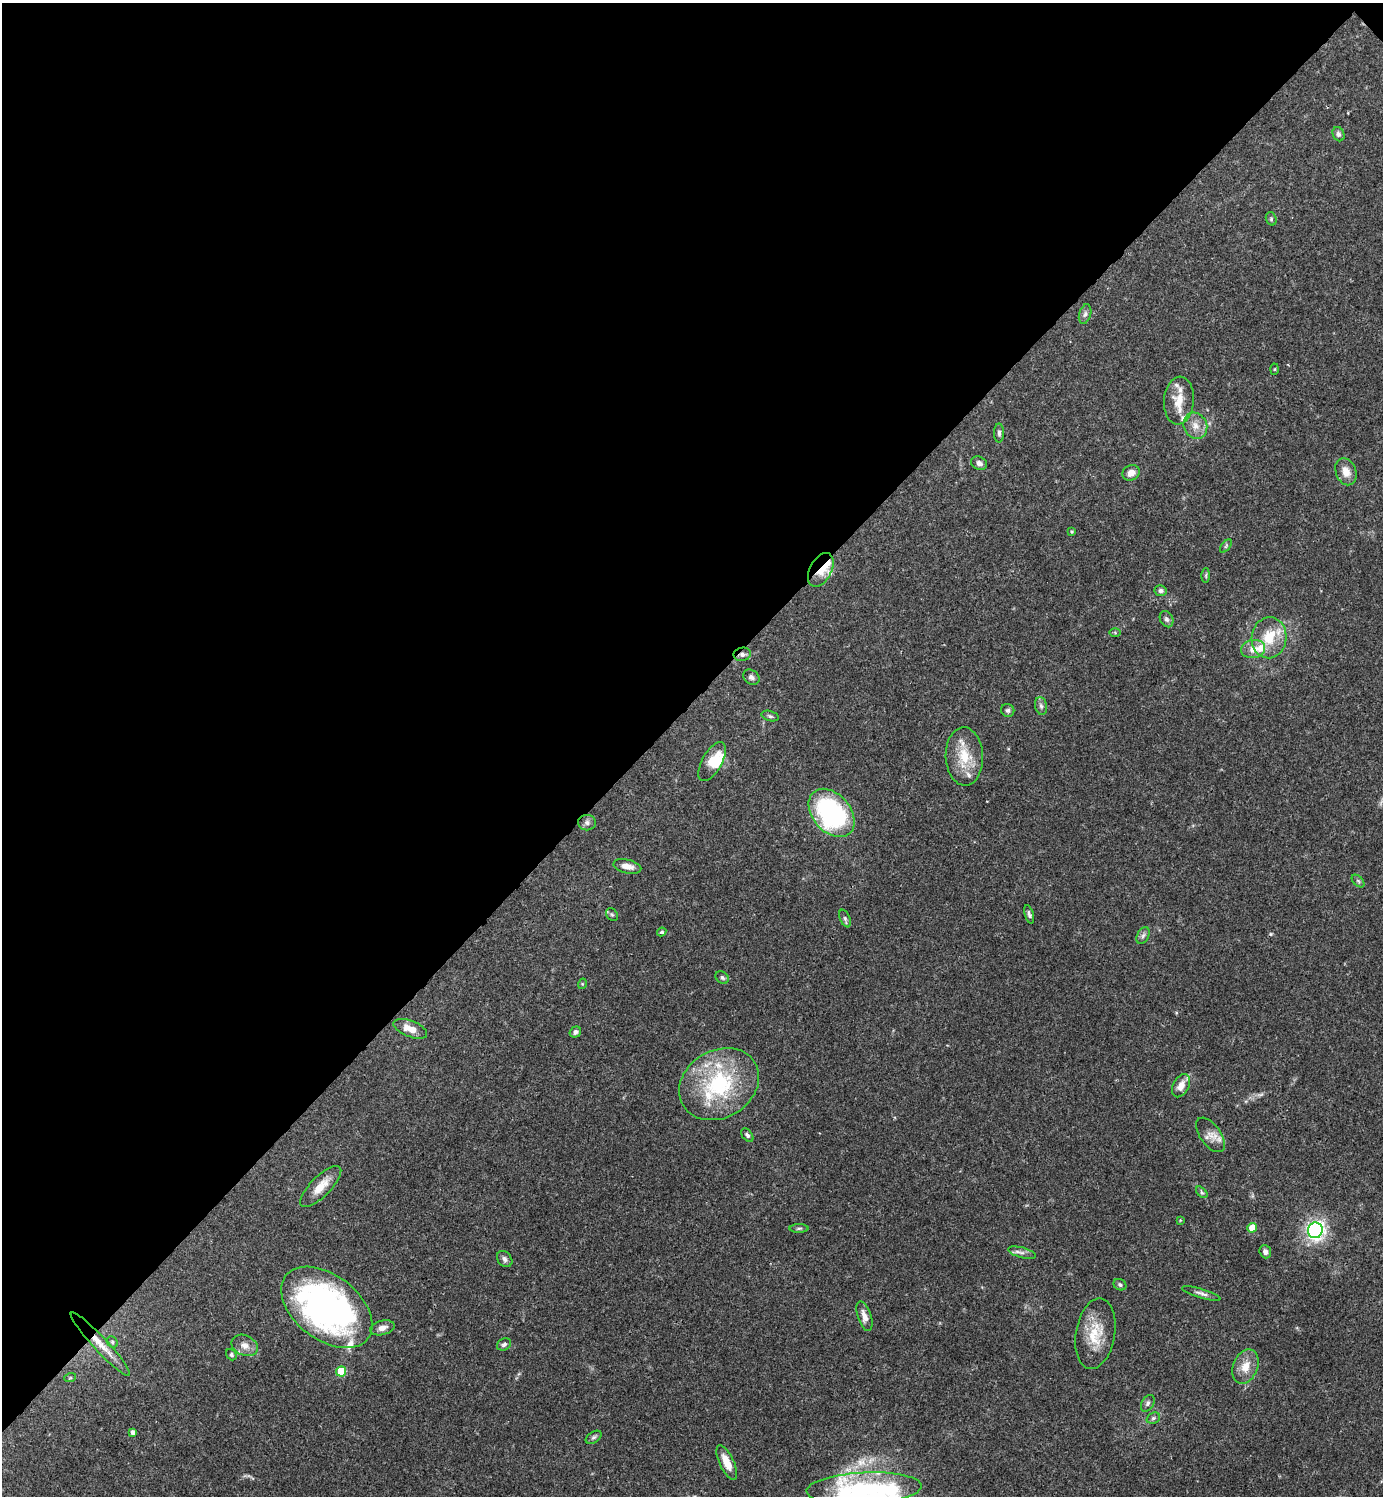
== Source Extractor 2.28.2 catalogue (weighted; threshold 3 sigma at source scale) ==
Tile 2 of 4 x 4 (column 2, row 1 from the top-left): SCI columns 1681-3061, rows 4485-5978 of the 5980 x 5981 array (HDU 1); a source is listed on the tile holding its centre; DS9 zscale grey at full resolution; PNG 1385 x 1498 px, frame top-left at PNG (2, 3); each listed source drawn as its Kron ellipse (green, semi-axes under 4 px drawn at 4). Shown black and unused: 47% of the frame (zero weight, under 3 of 4 exposures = <1% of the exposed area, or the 3 px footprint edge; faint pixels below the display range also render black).
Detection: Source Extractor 2.28.2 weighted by HDU 2 'WHT'; one run over the whole footprint, this tile lists its part. Background 0.0387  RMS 0.0026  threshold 0.0117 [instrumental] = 3 sigma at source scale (4.5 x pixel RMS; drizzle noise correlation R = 1.50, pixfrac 1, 0.05/0.05 arcsec/px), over >= 5 px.
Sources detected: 89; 1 inside a brighter object's white glare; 1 cosmic-ray / hot-pixel residue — neither listed nor drawn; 15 inside a brighter listed object's ellipse — not listed separately; the other 72 listed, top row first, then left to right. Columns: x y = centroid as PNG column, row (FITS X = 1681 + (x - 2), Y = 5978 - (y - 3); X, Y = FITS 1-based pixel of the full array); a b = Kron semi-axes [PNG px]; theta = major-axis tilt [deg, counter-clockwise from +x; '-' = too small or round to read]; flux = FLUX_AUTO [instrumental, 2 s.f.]
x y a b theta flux
1339 134 7 5 -67 0.76
1271 219 7 5 -71 0.46
1085 314 10 6 74 0.85
1275 369 5 3 - 0.24
1179 401 24 15 86 4.9
1195 426 13 11 -63 2.6
999 433 9 5 -89 0.72
979 463 8 6 -26 1.1
1346 472 14 10 -69 2.7
1131 473 9 7 27 1.8
1071 531 4 3 - 0.34
1226 546 8 4 54 0.42
821 570 18 11 62 3.8
1206 575 7 4 89 0.37
1161 591 6 5 - 0.77
1167 619 8 6 -65 0.79
1115 632 6 4 -2 0.29
1269 638 20 17 82 7.8
1253 649 12 9 12 2.3
742 654 9 6 9 1
751 677 9 7 -35 0.83
1041 706 9 6 -79 0.86
1008 710 7 6 - 0.75
770 716 9 5 -16 0.54
964 756 29 18 -88 7.6
712 762 22 9 60 4.2
832 813 27 19 -49 43
587 823 9 8 - 0.89
627 866 14 6 -14 2.1
1358 881 7 4 -45 0.51
1029 914 9 4 -74 0.68
612 915 7 5 -52 0.48
845 918 9 5 -66 0.58
662 932 4 4 - 0.39
1143 936 9 5 63 0.73
722 978 7 5 -40 0.6
582 984 5 3 - 0.22
410 1029 18 8 -21 3.4
575 1032 6 5 - 0.8
719 1084 42 33 31 27
1181 1086 12 8 62 2.6
747 1135 8 5 -52 0.63
1210 1135 20 10 -54 2.4
321 1186 27 10 45 4.1
1202 1192 7 4 -44 0.45
1180 1220 4 4 - 0.24
799 1228 9 3 1 0.44
1252 1228 5 4 - 5
1315 1230 8 7 - 63
1265 1252 7 5 -69 0.98
1022 1253 14 5 -15 1
505 1259 9 6 -49 0.94
1120 1285 7 5 -29 0.59
1201 1293 20 4 -17 1.1
327 1307 52 32 -37 94
864 1316 15 7 -72 1.9
382 1328 12 7 14 1.8
1095 1334 35 19 80 8.2
112 1342 6 5 - 0.45
100 1344 43 7 -47 4.6
504 1344 7 5 27 0.79
245 1345 14 10 -26 2.1
231 1355 6 4 -52 0.47
1245 1366 18 12 68 3.6
341 1371 5 5 - 13
70 1378 6 3 18 0.29
1148 1403 9 6 58 0.68
1153 1418 7 5 22 0.57
133 1432 4 4 - 1.1
594 1437 9 5 34 0.58
727 1462 18 7 -65 3.6
864 1489 57 16 3 21
Overlapping masked pixels (flux is a lower limit): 3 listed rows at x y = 821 570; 742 654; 100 1344